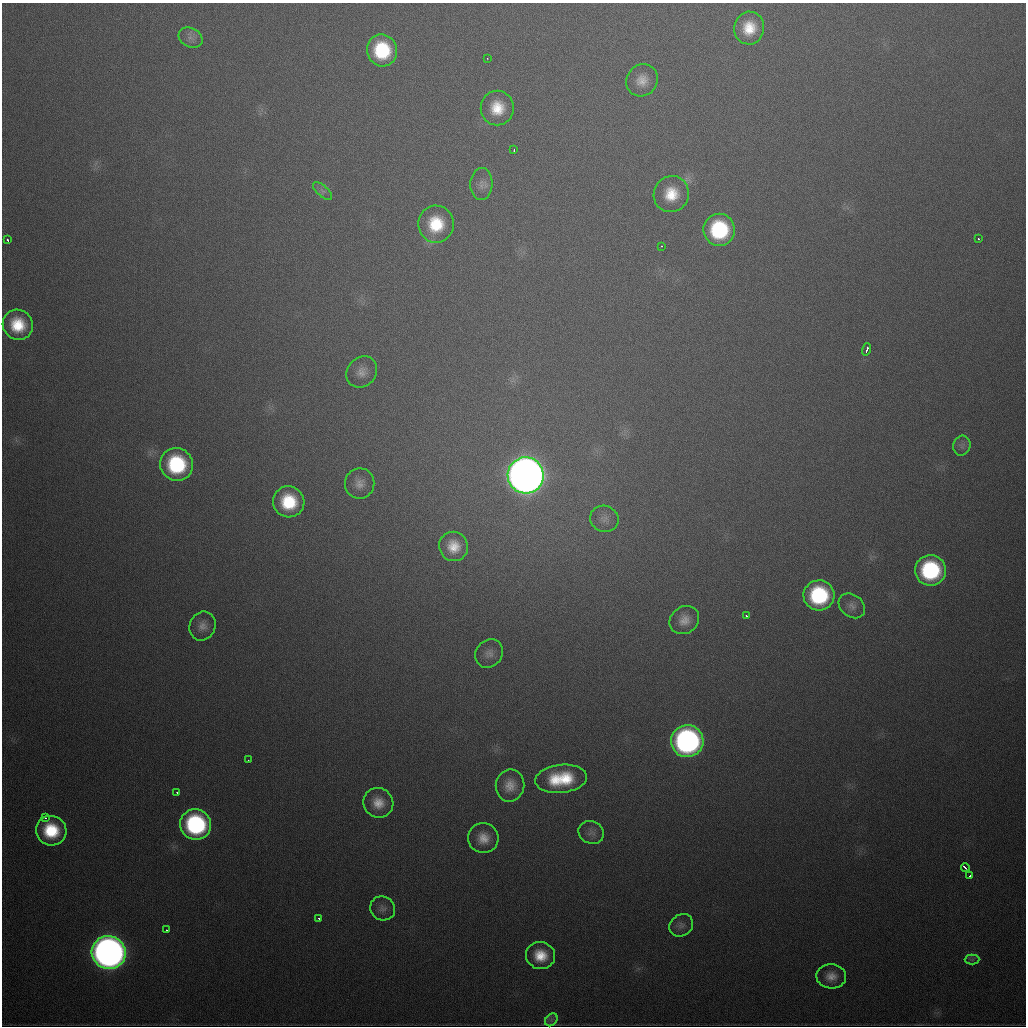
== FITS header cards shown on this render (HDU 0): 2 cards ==
NAXIS1  =                 1024
NAXIS2  =                 1024

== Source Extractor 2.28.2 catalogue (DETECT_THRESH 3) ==
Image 1024 x 1024 px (HDU 0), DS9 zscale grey, 1 PNG px = 1 image px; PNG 1028 x 1028 px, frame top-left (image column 1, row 1024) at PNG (2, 3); each listed source drawn as its Kron ellipse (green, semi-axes under 4 px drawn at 4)
Background 572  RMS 19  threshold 56.4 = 3 sigma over >= 5 px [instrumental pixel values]
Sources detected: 54; all 54 listed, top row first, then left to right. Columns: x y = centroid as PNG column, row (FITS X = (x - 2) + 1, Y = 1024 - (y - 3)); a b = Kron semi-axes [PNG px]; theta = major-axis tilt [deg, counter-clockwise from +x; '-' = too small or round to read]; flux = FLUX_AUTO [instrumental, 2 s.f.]
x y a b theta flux
749 28 16 15 - 3.5e+04
191 38 12 9 -27 8.8e+03
382 50 16 15 - 8.4e+04
487 58 3 2 - 1.6e+03
642 80 16 15 - 1.9e+04
497 108 17 16 - 3.6e+04
514 150 3 2 - 2.3e+03
481 184 16 11 87 1.1e+04
322 191 12 5 -42 5.0e+03
671 194 18 17 - 3.7e+04
436 224 18 17 - 5.7e+04
719 230 16 15 - 1.2e+05
978 239 3 3 - 2.7e+03
8 240 3 3 - 2.7e+03
662 246 3 2 - 2.3e+03
18 325 15 14 - 4.6e+04
867 349 6 3 73 6.3e+03
362 372 17 14 48 1.4e+04
962 446 10 8 75 6.0e+03
177 464 16 16 - 1.2e+05
526 475 18 18 - 2.7e+06
360 483 15 14 - 1.4e+04
289 502 15 15 - 6.5e+04
604 519 14 13 - 1.1e+04
454 546 15 14 - 2.5e+04
930 570 15 15 - 1.5e+05
819 595 15 15 - 1.3e+05
852 606 14 11 -38 9.4e+03
747 616 4 2 - 2.6e+03
684 620 15 13 33 1.5e+04
202 626 15 13 68 1.2e+04
489 653 15 13 53 1.1e+04
687 741 16 16 - 4.4e+05
248 760 3 2 - 1.2e+03
561 779 26 14 7 7.1e+04
510 785 16 14 80 1.9e+04
177 792 3 2 - 2.0e+03
378 803 15 14 - 2.1e+04
45 818 4 3 - 3.2e+03
196 825 16 15 - 2.0e+05
51 831 15 14 - 6.3e+04
591 832 13 11 -24 8.6e+03
483 838 15 15 - 2.1e+04
965 868 4 3 - 1.3e+04
970 876 3 3 - 1.4e+04
383 908 13 11 -32 8.0e+03
319 918 3 3 - 2.0e+03
681 925 12 10 37 7.6e+03
166 930 3 2 - 2.8e+03
109 952 17 16 - 1.4e+06
540 956 14 13 - 3.1e+04
972 959 7 5 1 3.0e+03
831 976 15 12 -2 1.6e+04
551 1020 7 5 46 4.6e+03